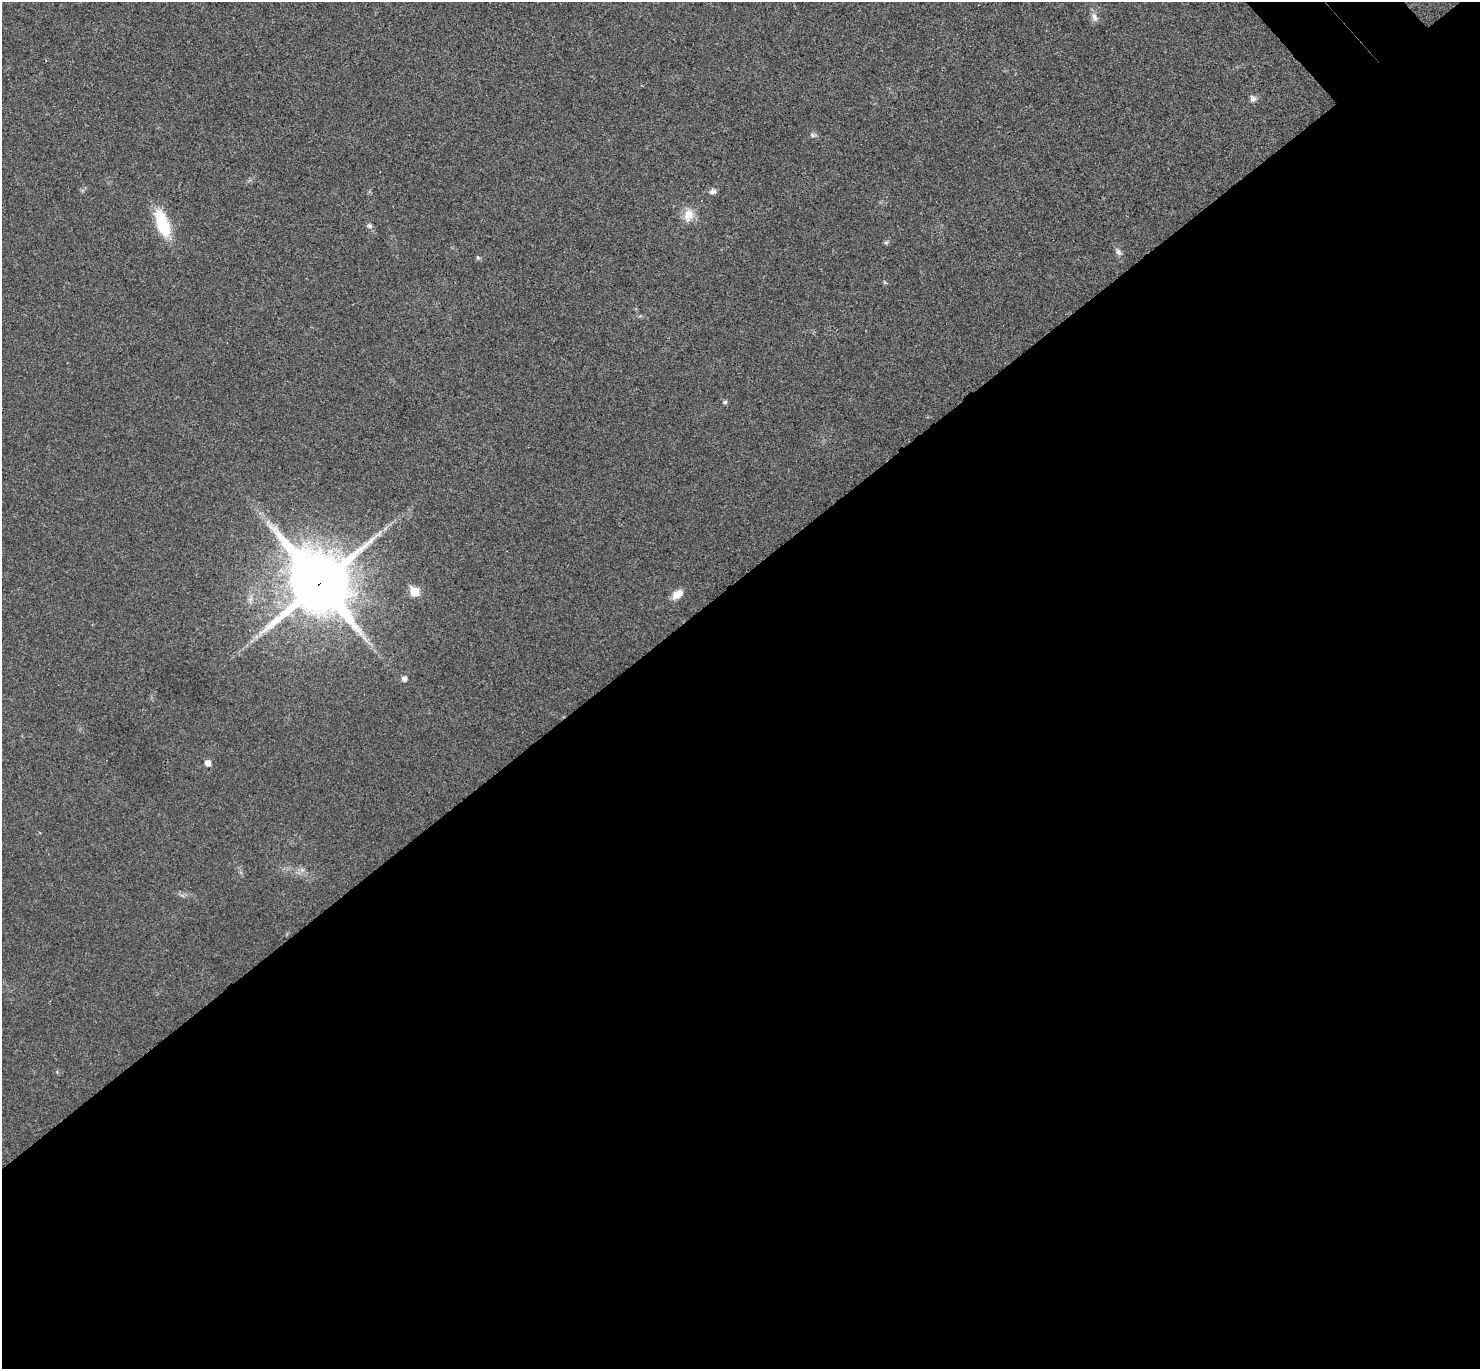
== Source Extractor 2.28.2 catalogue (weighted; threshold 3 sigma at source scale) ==
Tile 15 of 4 x 4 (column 3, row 4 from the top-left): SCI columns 3005-4482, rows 197-1563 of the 6010 x 6001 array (HDU 1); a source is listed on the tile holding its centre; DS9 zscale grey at full resolution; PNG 1482 x 1371 px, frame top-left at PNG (2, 2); no overlay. Shown black and unused: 58% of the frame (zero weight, under 3 of 4 exposures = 6% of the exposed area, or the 3 px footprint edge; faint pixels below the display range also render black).
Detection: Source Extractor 2.28.2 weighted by HDU 2 'WHT'; one run over the whole footprint, this tile lists its part. Background 0.0268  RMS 0.0047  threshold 0.0213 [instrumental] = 3 sigma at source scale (4.5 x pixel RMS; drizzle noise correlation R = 1.50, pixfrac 1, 0.05/0.05 arcsec/px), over >= 5 px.
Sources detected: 16; all 16 listed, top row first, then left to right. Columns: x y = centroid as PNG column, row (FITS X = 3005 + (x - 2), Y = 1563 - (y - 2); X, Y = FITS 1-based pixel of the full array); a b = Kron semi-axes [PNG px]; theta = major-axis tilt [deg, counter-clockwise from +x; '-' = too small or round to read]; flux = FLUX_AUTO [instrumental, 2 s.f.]
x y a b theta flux
1094 17 11 7 -65 2.1
1253 98 9 8 - 1.6
812 135 6 4 -89 0.81
713 191 8 7 - 1.5
688 215 13 11 55 5.5
162 224 26 12 -69 21
369 226 7 6 - 1.1
886 243 6 4 0 0.69
1118 252 9 6 -51 1.4
478 257 6 4 -2 0.64
725 402 5 4 - 1
319 584 22 20 -52 2900
414 592 6 5 - 15
677 594 13 8 38 4.3
404 679 5 5 - 2.2
208 763 5 5 - 3.4
Overlapping masked pixels (flux is a lower limit): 1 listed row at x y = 319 584